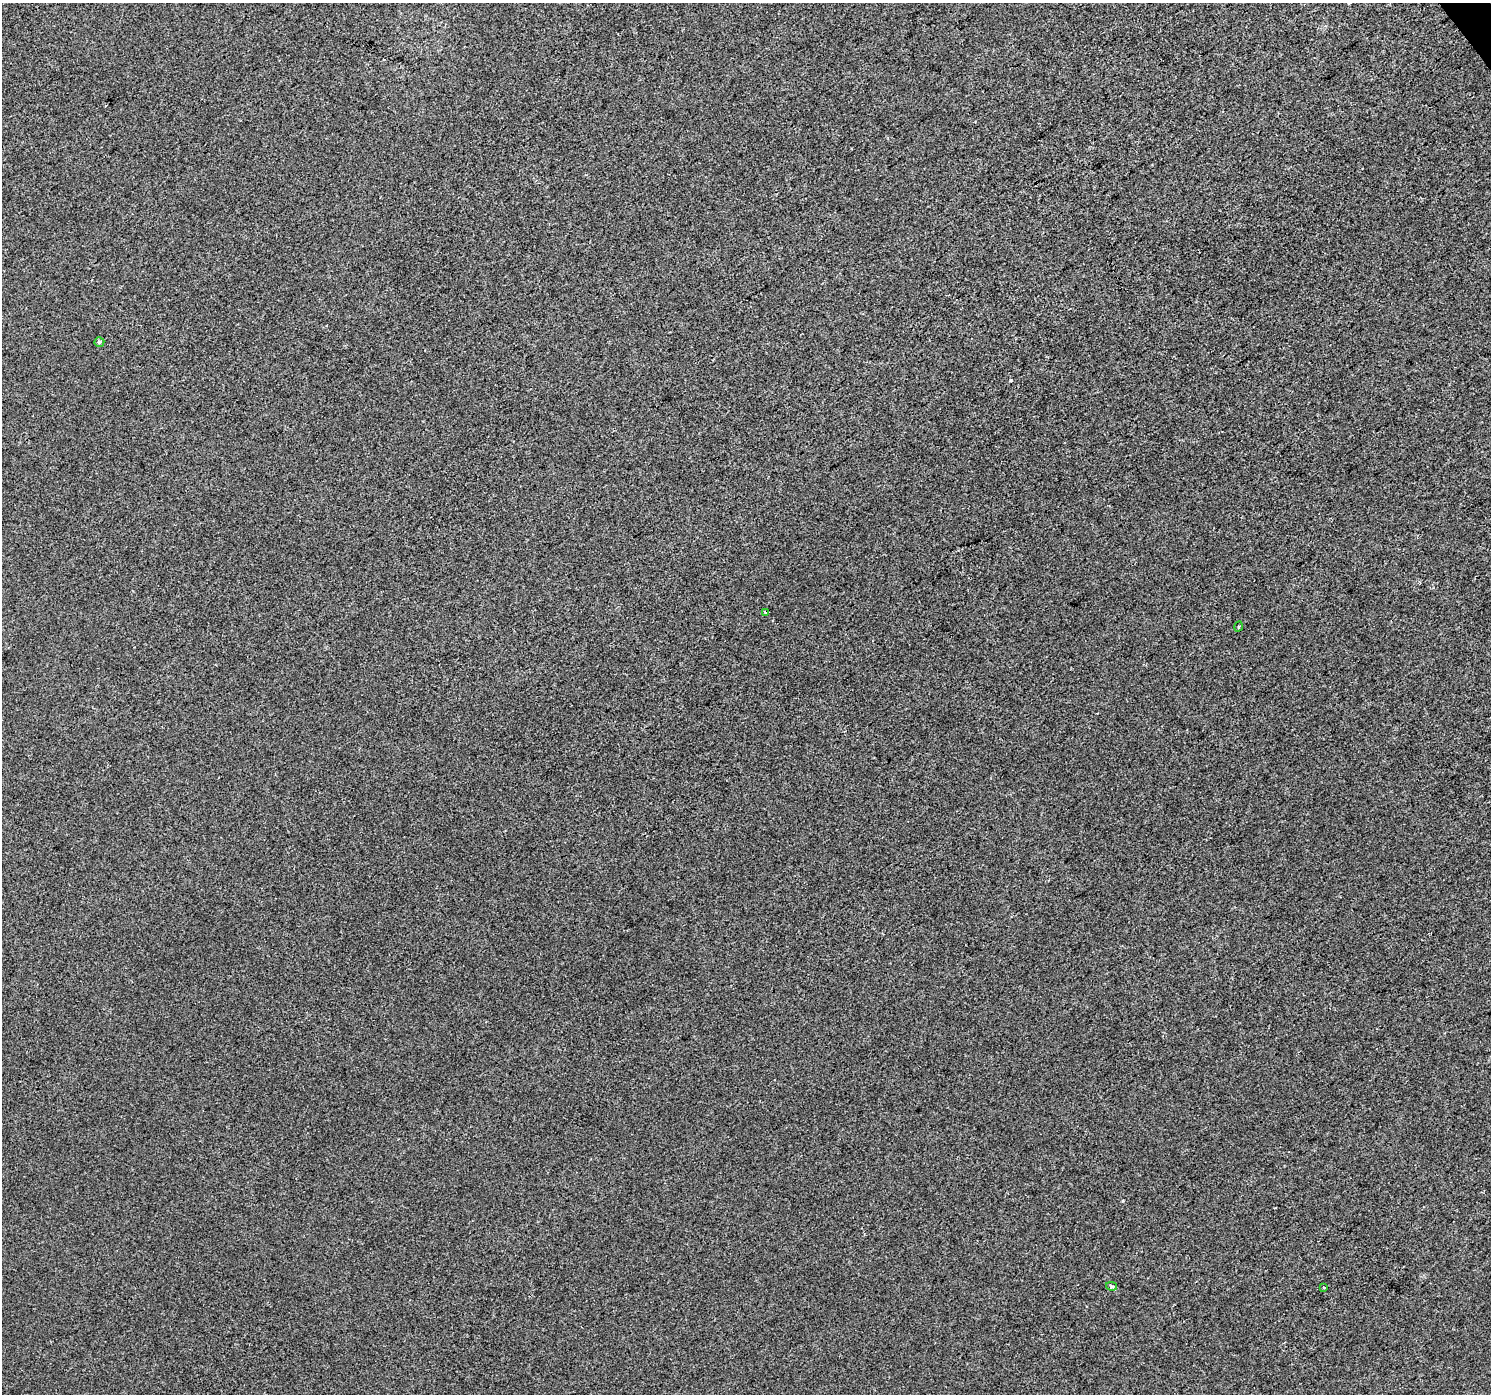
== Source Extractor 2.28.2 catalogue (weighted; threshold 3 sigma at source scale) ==
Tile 10 of 4 x 4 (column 2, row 3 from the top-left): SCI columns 1492-2980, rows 1585-2976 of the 5957 x 5889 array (HDU 1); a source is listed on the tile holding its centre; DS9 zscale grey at full resolution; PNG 1493 x 1396 px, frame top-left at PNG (2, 3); each listed source drawn as its Kron ellipse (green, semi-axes under 4 px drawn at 4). Shown black and unused: <1% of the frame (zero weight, under 2 of 3 exposures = <1% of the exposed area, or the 3 px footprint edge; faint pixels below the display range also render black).
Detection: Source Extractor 2.28.2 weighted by HDU 2 'WHT'; one run over the whole footprint, this tile lists its part. Background -2.38e-04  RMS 0.0056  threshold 0.0251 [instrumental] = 3 sigma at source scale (4.5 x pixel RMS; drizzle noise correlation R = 1.50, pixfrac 1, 0.0396/0.0396 arcsec/px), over >= 5 px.
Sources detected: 6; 1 cosmic-ray / hot-pixel residue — neither listed nor drawn; the other 5 listed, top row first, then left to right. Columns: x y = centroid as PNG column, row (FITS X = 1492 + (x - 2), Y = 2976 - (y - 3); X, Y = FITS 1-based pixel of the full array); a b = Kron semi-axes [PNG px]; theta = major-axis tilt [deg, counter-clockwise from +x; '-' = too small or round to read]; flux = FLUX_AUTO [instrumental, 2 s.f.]
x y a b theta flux
99 342 5 4 - 1.4
766 613 3 3 - 1.3
1238 627 5 2 - 0.59
1112 1286 5 3 - 1.2
1324 1288 3 3 - 1.3